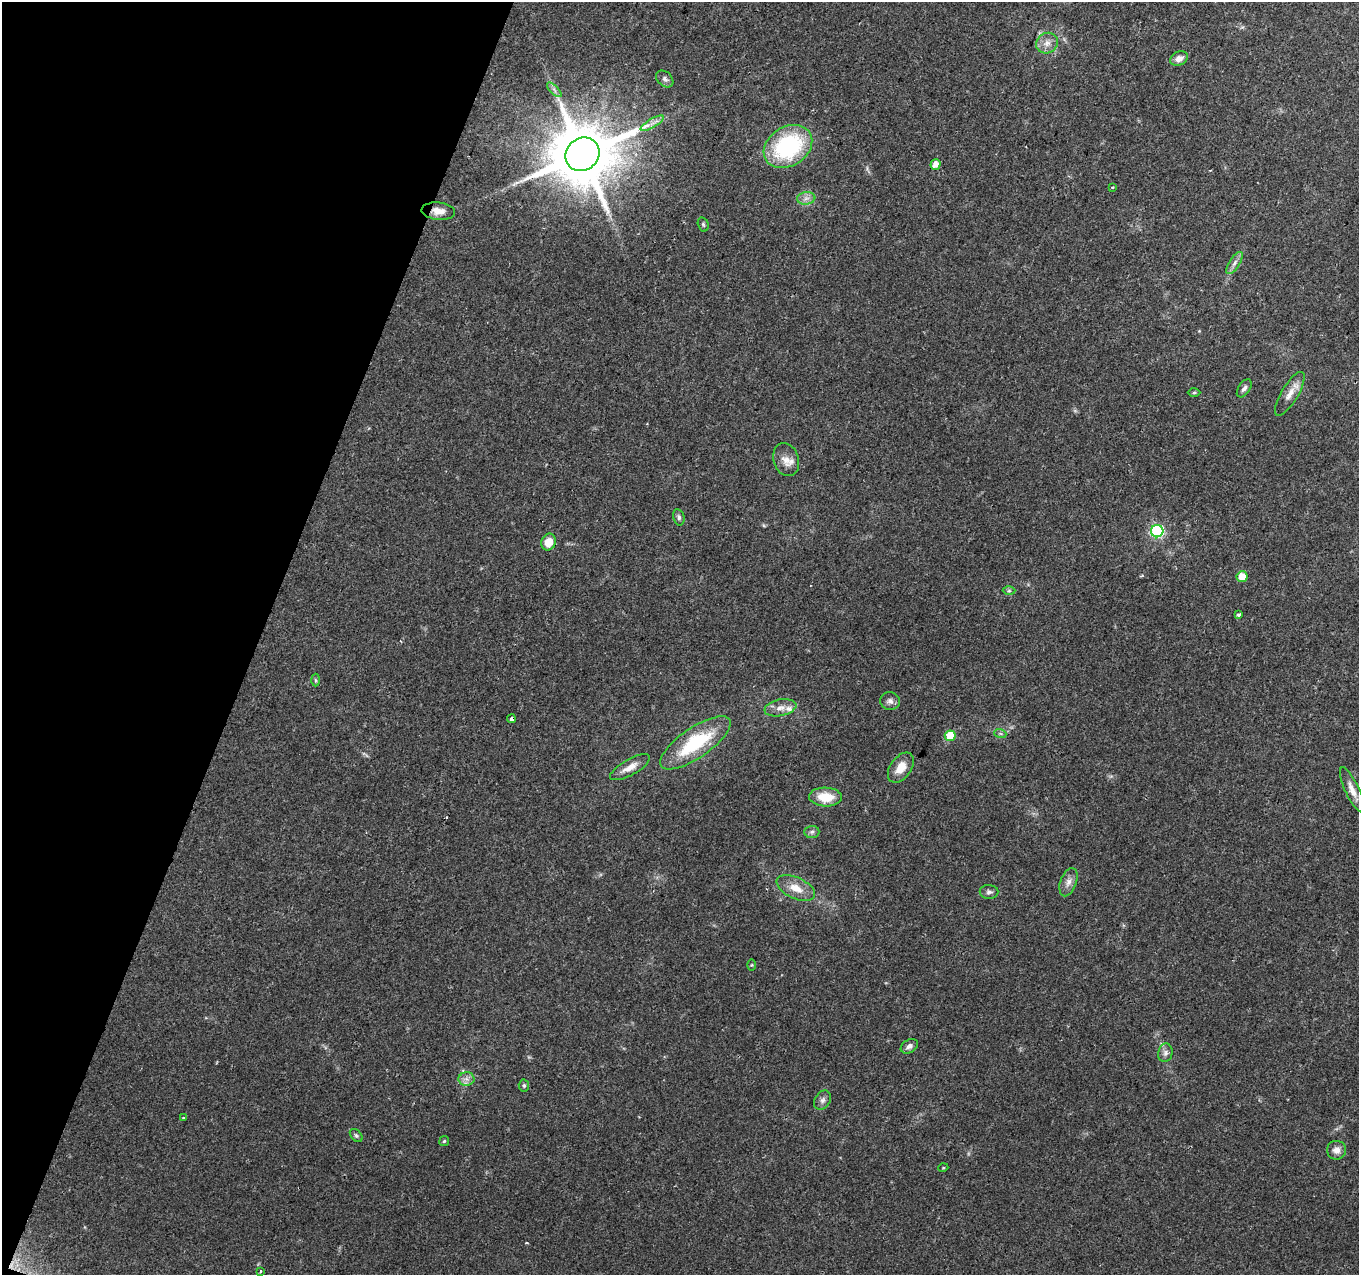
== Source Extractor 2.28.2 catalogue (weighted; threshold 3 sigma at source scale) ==
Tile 9 of 4 x 4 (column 1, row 3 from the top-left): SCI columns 1-1357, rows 1489-2761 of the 5437 x 5587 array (HDU 1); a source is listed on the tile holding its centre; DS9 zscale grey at full resolution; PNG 1361 x 1277 px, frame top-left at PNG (2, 2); each listed source drawn as its Kron ellipse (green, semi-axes under 4 px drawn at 4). Shown black and unused: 19% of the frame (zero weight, under 2 of 3 exposures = <1% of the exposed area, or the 3 px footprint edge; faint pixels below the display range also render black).
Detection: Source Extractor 2.28.2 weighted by HDU 2 'WHT'; one run over the whole footprint, this tile lists its part. Background 0.0889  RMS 0.0063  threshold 0.0285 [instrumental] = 3 sigma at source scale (4.5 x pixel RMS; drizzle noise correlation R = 1.50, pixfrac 1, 0.0396/0.0396 arcsec/px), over >= 5 px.
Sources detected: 53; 2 cosmic-ray / hot-pixel residue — neither listed nor drawn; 1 inside a brighter listed object's ellipse — not listed separately; the other 50 listed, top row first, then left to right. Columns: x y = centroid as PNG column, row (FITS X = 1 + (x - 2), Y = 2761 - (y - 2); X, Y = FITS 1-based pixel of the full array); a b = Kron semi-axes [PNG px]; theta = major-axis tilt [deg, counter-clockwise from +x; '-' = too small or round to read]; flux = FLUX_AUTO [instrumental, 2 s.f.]
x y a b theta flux
1047 43 11 10 - 5
1179 59 9 6 28 4.5
665 79 10 7 -43 2.2
554 90 9 3 -46 1.6
652 123 13 4 31 3.2
788 146 26 19 33 72
582 154 18 16 42 5800
935 164 5 5 - 4.5
1112 187 3 3 - 3
806 198 9 6 8 3.1
438 211 17 8 -5 5.8
703 224 7 5 -74 1.2
1235 263 12 5 58 2.7
1244 388 10 5 56 2.2
1194 393 6 4 1 0.81
1290 394 25 8 59 6.7
786 460 17 12 -72 6.7
679 517 8 5 -77 1.6
1157 531 6 6 - 89
549 542 8 7 - 8.5
1242 577 5 5 - 9.4
1009 591 6 4 1 1
1239 615 3 3 - 1.2
315 680 6 4 -88 1
890 701 10 9 - 2.8
780 708 16 8 11 5.4
511 719 4 3 - 3.1
1000 733 6 4 -19 0.97
950 736 5 5 - 21
695 743 41 15 35 42
630 767 22 8 29 6.6
901 768 17 10 54 9
1352 790 25 7 -65 6.2
826 797 16 9 -2 14
812 832 7 6 - 1.6
1068 882 15 8 70 4.1
796 888 20 10 -25 9.5
989 892 9 7 -1 2.1
752 965 6 4 89 0.67
909 1046 9 6 32 2.7
1165 1053 9 7 78 2.6
466 1079 8 6 -2 2.8
524 1085 6 5 - 1.3
823 1100 10 7 59 2.6
184 1118 4 3 - 0.9
356 1135 7 5 -49 1.3
444 1141 5 4 - 0.97
1336 1150 9 9 - 4.2
943 1168 5 3 - 0.55
261 1271 3 2 - 0.55
Overlapping masked pixels (flux is a lower limit): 2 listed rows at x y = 582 154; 438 211